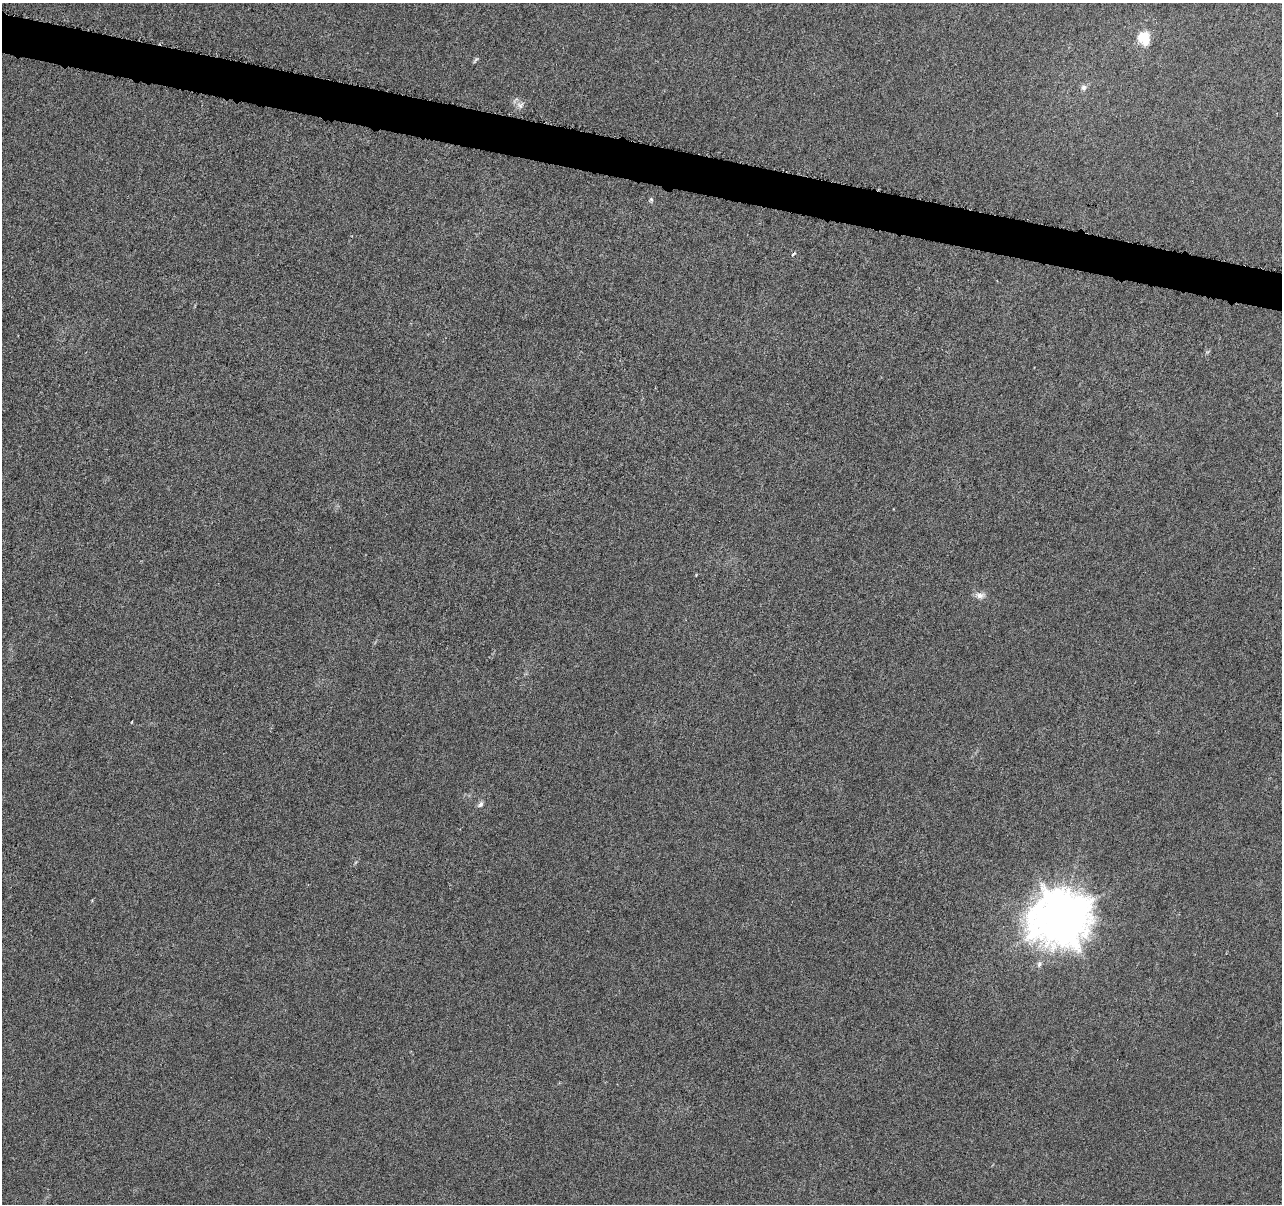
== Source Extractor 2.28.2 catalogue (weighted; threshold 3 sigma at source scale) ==
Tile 11 of 4 x 4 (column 3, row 3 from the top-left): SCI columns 2572-3851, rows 1487-2688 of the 5139 x 5321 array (HDU 1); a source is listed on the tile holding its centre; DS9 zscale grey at full resolution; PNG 1284 x 1206 px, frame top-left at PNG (2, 3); no overlay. Shown black and unused: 3% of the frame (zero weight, under 4 of 8 exposures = <1% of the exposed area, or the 3 px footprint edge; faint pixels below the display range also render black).
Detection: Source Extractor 2.28.2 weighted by HDU 2 'WHT'; one run over the whole footprint, this tile lists its part. Background 0.00117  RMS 0.0022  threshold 0.00885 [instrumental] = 3 sigma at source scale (4.09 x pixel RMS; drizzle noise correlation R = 1.36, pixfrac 0.8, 0.0396/0.0396 arcsec/px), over >= 5 px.
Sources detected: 10; all 10 listed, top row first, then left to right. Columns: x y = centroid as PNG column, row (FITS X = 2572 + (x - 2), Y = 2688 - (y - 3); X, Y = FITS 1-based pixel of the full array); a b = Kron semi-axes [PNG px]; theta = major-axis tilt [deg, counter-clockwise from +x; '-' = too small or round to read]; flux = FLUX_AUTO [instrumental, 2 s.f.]
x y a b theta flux
1144 38 9 7 -64 6.8
476 60 8 3 45 0.32
1084 87 8 7 - 0.67
520 105 11 9 17 1.1
651 200 6 5 - 0.34
793 254 6 3 43 0.26
980 595 13 8 -1 1.1
480 804 10 6 45 0.59
1061 918 25 22 16 360
1039 964 9 6 64 0.61